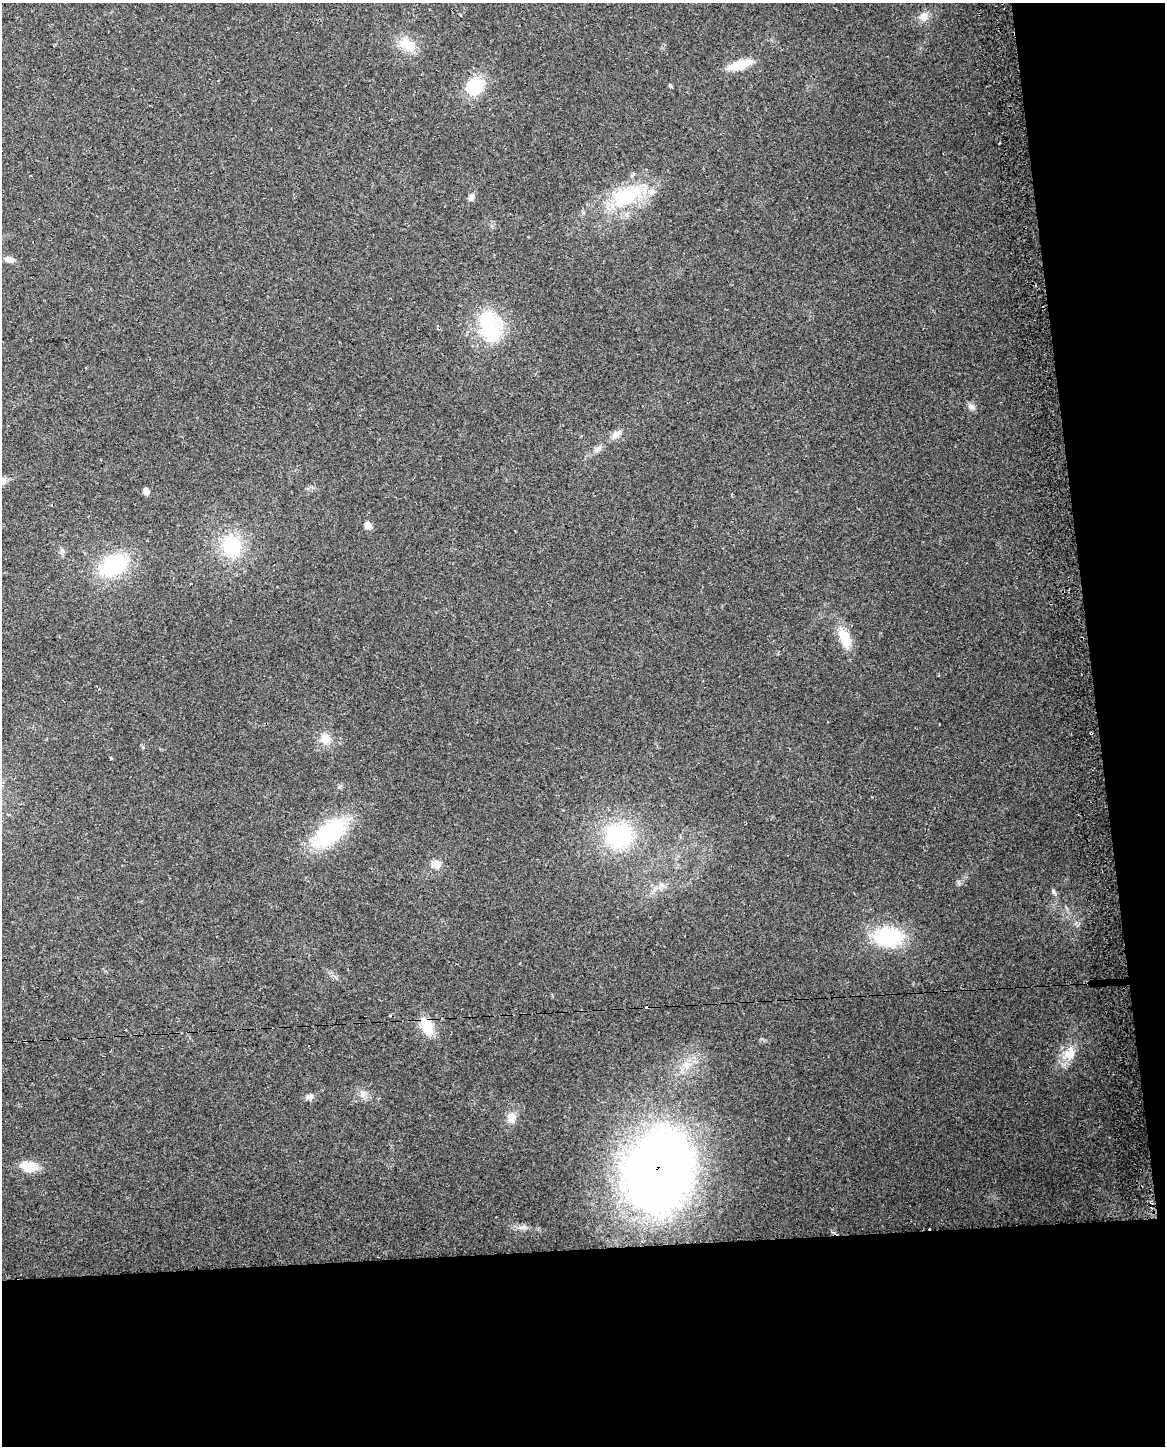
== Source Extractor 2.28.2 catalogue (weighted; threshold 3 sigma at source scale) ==
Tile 12 of 4 x 3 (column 4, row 3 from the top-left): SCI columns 3517-4679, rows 60-1503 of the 4710 x 4405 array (HDU 1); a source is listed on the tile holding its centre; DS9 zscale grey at full resolution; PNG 1167 x 1448 px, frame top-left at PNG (2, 3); no overlay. Shown black and unused: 20% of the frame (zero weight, under 2 of 3 exposures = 2% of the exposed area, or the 3 px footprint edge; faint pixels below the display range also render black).
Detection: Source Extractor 2.28.2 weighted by HDU 2 'WHT'; one run over the whole footprint, this tile lists its part. Background 0.192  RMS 0.013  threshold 0.0605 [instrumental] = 3 sigma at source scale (4.5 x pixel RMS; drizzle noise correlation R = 1.50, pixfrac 1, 0.0396/0.0396 arcsec/px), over >= 5 px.
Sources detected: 39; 5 cosmic-ray / hot-pixel residue — not listed; the other 34 listed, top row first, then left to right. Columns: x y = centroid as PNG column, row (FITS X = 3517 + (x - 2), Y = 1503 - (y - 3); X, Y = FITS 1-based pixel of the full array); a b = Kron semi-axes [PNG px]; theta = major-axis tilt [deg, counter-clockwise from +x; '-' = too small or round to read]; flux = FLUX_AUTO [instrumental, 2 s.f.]
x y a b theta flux
924 16 12 11 - 10
407 45 26 13 -34 25
739 65 30 10 16 25
475 86 17 15 31 51
670 86 5 4 - 1.7
626 196 47 24 22 88
471 197 8 7 - 5
10 260 11 7 -17 6.8
490 326 37 20 -71 90
971 407 10 7 -26 5.1
616 434 17 7 35 7.8
598 449 11 7 32 5.4
3 480 11 8 6 6.5
146 491 6 6 - 7.2
368 526 7 6 - 8.9
232 546 22 20 -57 67
62 551 9 4 82 3
113 565 27 19 29 100
845 638 24 13 -66 28
325 739 15 14 - 15
111 758 3 2 - 1.3
330 833 38 20 38 130
619 835 31 28 0 120
436 864 14 11 -13 9.8
1054 892 10 4 -57 2.9
888 937 30 21 1 86
427 1026 19 14 -62 27
25 1041 3 3 - 2.6
1070 1053 20 14 75 22
363 1094 13 5 -81 5.1
310 1097 11 6 16 5.1
511 1117 13 10 89 11
29 1166 17 11 -6 25
658 1172 74 59 69 1000
Overlapping masked pixels (flux is a lower limit): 2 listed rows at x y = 25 1041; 658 1172
Isophote crosses this tile's border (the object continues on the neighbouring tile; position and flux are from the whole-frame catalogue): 1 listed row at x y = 3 480
Unlisted compact peaks at least as high as the median listed source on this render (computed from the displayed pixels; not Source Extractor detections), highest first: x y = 524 1227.